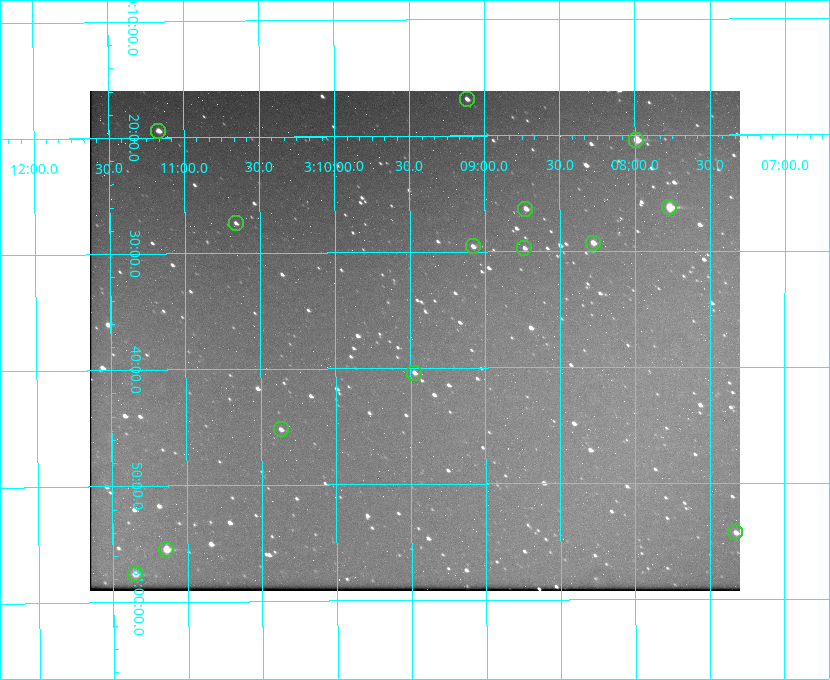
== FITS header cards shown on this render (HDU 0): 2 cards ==
NAXIS1  =                  650 / Width of table row in bytes
NAXIS2  =                  500 / Number of rows in table

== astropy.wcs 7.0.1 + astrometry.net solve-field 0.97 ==
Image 650 x 500 px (HDU 0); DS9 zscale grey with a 90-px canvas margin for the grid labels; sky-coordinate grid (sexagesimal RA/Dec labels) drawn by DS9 from the SOLVED WCS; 14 Tycho-2 reference stars matched to detected sources circled (green)
Header WCS: none
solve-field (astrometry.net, Tycho-2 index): SOLVED blind (the file carries no WCS)
Solved WCS: RA---TAN-SIP/DEC--TAN-SIP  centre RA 03:09:28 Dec +30:38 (47.37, +30.63 deg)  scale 5.17 arcsec/px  FOV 56.0' x 43.1'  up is -180 deg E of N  parity flipped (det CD > 0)
(file carries no celestial WCS; the grid is the blind solution)
Tycho-2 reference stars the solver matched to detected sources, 14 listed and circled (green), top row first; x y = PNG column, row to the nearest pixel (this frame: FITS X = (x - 90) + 1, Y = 500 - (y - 91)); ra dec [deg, ICRS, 3 dp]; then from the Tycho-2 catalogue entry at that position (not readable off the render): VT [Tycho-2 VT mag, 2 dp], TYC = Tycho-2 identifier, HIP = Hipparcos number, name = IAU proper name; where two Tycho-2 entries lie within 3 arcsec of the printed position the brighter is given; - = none
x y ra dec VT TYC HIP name
467 99 47.279 +30.281 11.50 2340-853-1 - -
158 131 47.792 +30.323 11.52 2340-1736-1 - -
636 140 46.997 +30.341 9.26 2339-1426-1 - -
669 207 46.942 +30.437 9.50 2339-1638-1 - -
525 209 47.182 +30.439 11.33 2339-1340-1 - -
236 223 47.665 +30.457 11.70 2340-1064-1 - -
593 243 47.070 +30.488 10.91 2339-1082-1 - -
473 246 47.270 +30.492 11.72 2340-1534-1 - -
524 248 47.184 +30.495 11.78 2339-1503-1 - -
414 373 47.369 +30.674 11.68 2340-1714-1 - -
281 429 47.592 +30.753 11.61 2340-1087-1 - -
735 532 46.832 +30.904 11.42 2339-646-1 - -
166 549 47.785 +30.924 10.11 2340-1700-1 - -
135 574 47.838 +30.960 11.41 2340-1051-1 - -